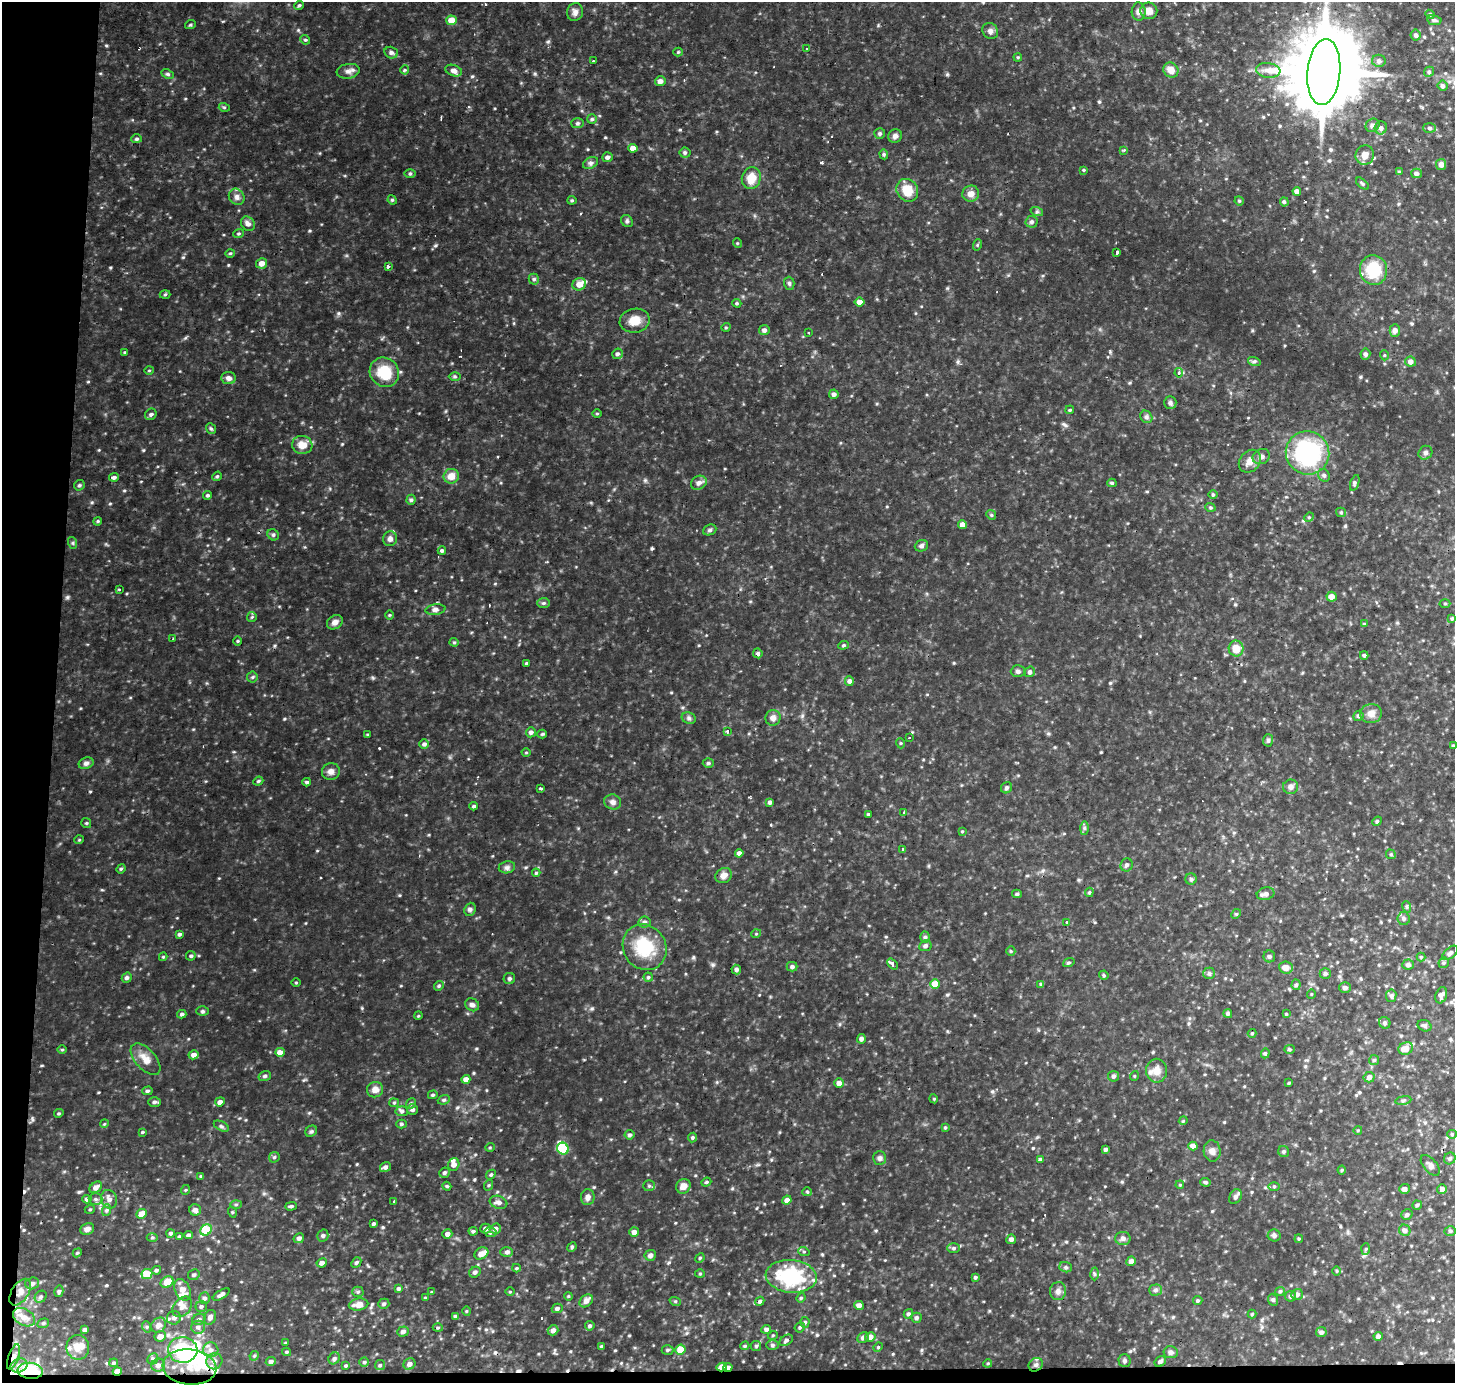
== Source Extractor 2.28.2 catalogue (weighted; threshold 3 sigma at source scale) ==
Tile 7 of 3 x 3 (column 1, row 3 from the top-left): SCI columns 168-1620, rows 249-1629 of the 4525 x 4500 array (HDU 1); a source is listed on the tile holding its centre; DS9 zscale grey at full resolution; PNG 1457 x 1385 px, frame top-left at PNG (2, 2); each listed source drawn as its Kron ellipse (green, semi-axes under 4 px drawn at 4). Shown black and unused: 5% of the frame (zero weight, under 2 of 3 exposures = <1% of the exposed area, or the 3 px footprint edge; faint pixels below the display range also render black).
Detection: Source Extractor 2.28.2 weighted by HDU 2 'WHT'; one run over the whole footprint, this tile lists its part. Background 0.0926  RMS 0.01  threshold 0.046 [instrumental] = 3 sigma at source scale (4.5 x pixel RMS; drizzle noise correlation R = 1.50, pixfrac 1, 0.05/0.05 arcsec/px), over >= 5 px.
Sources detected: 489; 4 inside a brighter object's white glare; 8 cosmic-ray / hot-pixel residue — neither listed nor drawn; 10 inside a brighter listed object's ellipse — not listed separately; the other 467 listed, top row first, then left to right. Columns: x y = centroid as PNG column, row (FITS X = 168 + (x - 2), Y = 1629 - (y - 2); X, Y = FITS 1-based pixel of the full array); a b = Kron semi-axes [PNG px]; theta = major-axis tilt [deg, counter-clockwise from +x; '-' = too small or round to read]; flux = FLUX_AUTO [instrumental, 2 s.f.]
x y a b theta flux
299 5 5 4 - 1.3
1149 11 8 8 - 7.4
575 12 9 8 - 4.1
1139 12 9 7 89 4.2
1430 14 4 4 - 1.3
451 20 5 5 - 12
1434 20 7 5 -10 2.3
190 25 5 3 - 1.2
990 31 8 7 - 3.9
1416 35 5 5 - 2.6
305 40 5 4 - 1.2
807 49 3 2 - 1.6
678 52 4 4 - 1.1
391 53 7 5 -16 2.4
1018 57 4 3 - 0.92
593 61 3 2 - 3
1379 61 7 6 - 3
405 70 4 4 - 1.1
1171 70 8 7 - 7.7
1268 70 12 7 -7 6.6
348 71 11 7 9 4.3
454 71 8 5 -20 4.3
1324 72 33 16 85 11000
1429 72 5 4 - 1.5
168 74 6 4 -26 1.6
660 81 5 5 - 4.9
1443 86 5 5 - 2.5
224 107 5 3 - 1
592 119 5 5 - 1.5
577 123 6 5 - 1.8
1372 125 7 6 - 2.9
1381 128 6 6 - 3.4
1430 128 6 5 - 2.3
880 134 5 5 - 2
895 136 7 6 - 3.1
137 139 5 4 - 1.6
633 148 4 4 - 6.6
1124 150 3 3 - 1.4
685 153 5 5 - 1.5
884 154 5 4 - 1.4
1365 155 10 9 - 8.3
607 157 5 5 - 2.5
591 163 8 5 26 2.5
1441 164 5 5 - 4.7
1084 170 4 4 - 0.94
1399 172 4 4 - 1.1
410 173 5 3 - 1.3
1416 173 5 5 - 3
751 178 11 9 71 13
1362 184 8 4 -39 1.5
907 190 12 10 -54 16
1297 191 4 4 - 4.6
971 194 8 8 - 6
237 197 8 7 - 3.7
392 200 5 4 - 1.2
572 200 4 4 - 1.1
1239 201 5 4 - 1.2
1284 202 4 4 - 1.9
1037 212 6 4 -18 1.6
627 221 6 5 - 1.8
1032 222 6 6 - 2.3
248 224 8 6 -50 4.2
239 234 5 3 - 1.3
737 243 5 3 - 0.87
977 245 6 3 72 1.1
230 253 4 4 - 1.1
1117 253 4 3 - 2.6
262 263 5 5 - 6.7
388 266 3 3 - 10
1373 270 15 13 -82 33
534 279 5 5 - 1.8
789 283 6 5 - 1.7
579 284 7 6 - 8.1
165 294 5 3 - 1.1
860 302 5 4 - 6.8
737 303 4 4 - 1.2
635 321 15 12 10 12
726 327 5 3 - 0.92
764 330 5 5 - 2.8
1395 330 6 5 - 4.1
809 332 2 2 - 0.97
125 352 4 3 - 1.2
617 354 5 5 - 2.2
1365 354 5 5 - 2.6
1384 355 5 3 - 0.9
1254 361 6 4 -17 1.7
1410 362 5 5 - 4.5
149 370 5 3 - 0.8
384 372 15 14 - 28
1179 373 5 4 - 3.1
455 377 6 4 -1 1.4
229 378 7 6 - 3.8
834 394 5 4 - 3
1170 403 6 6 - 2.5
1070 410 4 3 - 1.1
151 414 6 5 - 2.2
597 414 5 3 - 0.89
1146 417 7 5 -47 2.1
211 428 6 4 -52 1.4
302 445 10 9 - 9.6
1307 453 22 21 - 110
1425 453 7 6 - 2.6
1261 457 9 7 23 3.8
1250 461 12 10 49 7.5
1324 475 6 5 - 2.2
217 476 5 4 - 1.4
451 476 7 7 - 9.8
114 477 5 4 - 2.6
699 483 8 6 28 3.5
1112 483 4 4 - 1.3
1355 483 8 4 72 1.8
79 485 6 4 43 1.5
208 495 4 4 - 1.4
1213 495 5 3 - 1
411 500 5 4 - 1.8
1210 507 5 3 - 1.2
1341 512 5 4 - 1.3
991 515 5 4 - 1.3
1309 517 5 4 - 1.1
98 521 4 3 - 1
962 525 4 4 - 5.9
710 530 7 5 22 1.8
273 535 6 5 - 1.7
390 539 7 7 - 3.8
73 543 6 4 -72 1.3
921 546 7 5 22 2.4
442 551 4 3 - 1.8
119 589 4 2 - 0.91
1331 597 5 5 - 6.7
544 603 6 5 - 1.6
1445 603 5 3 - 1.1
435 609 10 5 7 3.4
390 615 5 3 - 0.88
252 617 5 5 - 1.4
1452 618 4 3 - 1.3
335 622 8 6 34 4.6
1364 624 4 4 - 0.98
173 638 3 2 - 0.83
238 641 5 3 - 0.92
454 642 4 4 - 1.1
843 645 5 4 - 1.3
1236 649 8 7 - 12
758 653 5 4 - 2.5
1364 655 4 4 - 1.6
527 663 4 3 - 1.5
1018 671 7 6 - 2.3
1030 672 5 5 - 2.6
252 677 5 5 - 1.5
849 681 5 4 - 3.2
1371 713 11 9 8 6.4
1358 716 5 4 - 1.9
689 718 7 5 -22 2.2
773 718 8 7 - 4.2
728 731 4 4 - 2.6
531 732 5 5 - 2.8
368 734 4 3 - 0.87
542 734 4 4 - 1.1
909 738 3 3 - 5.2
1268 740 6 5 - 1.7
900 743 5 3 - 0.91
424 744 5 4 - 2.4
1453 746 4 4 - 1.2
526 752 4 3 - 0.75
86 763 7 5 18 3.2
708 763 5 4 - 1.4
331 771 9 8 - 4.4
258 781 5 4 - 1.3
307 782 4 3 - 1.5
1291 787 7 7 - 3.8
540 788 3 2 - 1.7
1006 788 6 5 - 2.1
613 802 8 7 - 3.9
770 802 4 4 - 2.6
474 806 4 3 - 1.5
904 812 3 3 - 1.3
868 814 3 3 - 1
1377 821 5 4 - 1.2
86 823 5 5 - 1.2
1084 828 7 4 90 1.7
962 831 4 3 - 0.88
79 840 5 3 - 0.85
902 849 3 3 - 1.8
739 853 4 4 - 3.8
1391 854 5 4 - 1.5
1127 865 6 6 - 2.3
507 867 8 6 10 2.8
121 869 5 4 - 1.2
536 873 4 3 - 1.2
724 875 9 7 30 5.7
1191 879 5 5 - 1.7
1089 892 5 4 - 1.3
1017 894 5 4 - 1.5
1265 894 9 6 14 3.4
1407 907 6 4 -72 1.4
470 909 7 5 69 2.2
1236 914 5 4 - 1.1
1404 919 6 6 - 2.5
644 922 6 5 - 2.7
1067 923 3 2 - 1.5
179 934 4 4 - 1.8
756 934 5 3 - 0.82
925 937 5 5 - 1.8
925 946 6 5 - 2.7
645 947 23 21 -55 40
1011 951 5 4 - 1.2
1450 953 9 5 41 2.4
191 956 5 4 - 1.6
1269 956 6 6 - 2.2
163 957 4 4 - 0.92
1421 957 4 4 - 1
1069 963 6 3 20 1.2
1444 963 5 5 - 1.6
892 964 6 4 -50 3.7
1408 965 5 5 - 2.7
792 967 5 5 - 2.3
1286 968 7 6 - 7.3
736 969 5 5 - 2.8
1209 973 6 5 - 1.9
1325 974 5 5 - 2.4
1104 975 5 4 - 1.3
648 977 4 4 - 1.4
127 978 5 5 - 2.5
509 978 6 5 - 2.3
296 983 4 3 - 0.89
935 984 5 4 - 14
1041 984 4 4 - 1.4
1296 985 5 4 - 1.6
439 986 5 4 - 1.3
1345 988 6 5 - 3
1311 994 5 3 - 0.79
1441 995 8 5 71 4.6
1391 996 6 5 - 2
472 1005 7 6 - 3.2
202 1011 6 4 0 1.5
182 1014 4 4 - 1.8
1228 1014 4 4 - 1.8
1286 1014 4 3 - 0.92
418 1016 4 3 - 0.9
1385 1023 6 5 - 2.1
1424 1026 7 5 -23 2.3
1252 1033 4 4 - 1
861 1039 4 4 - 3
1289 1049 5 4 - 1.4
1406 1049 7 6 - 9.2
62 1050 5 3 - 1
280 1052 5 4 - 7.5
1265 1053 5 4 - 1.4
194 1055 5 4 - 4.3
146 1059 19 10 -48 10
1374 1060 5 5 - 1.5
1157 1071 12 10 -81 8.1
265 1076 6 5 - 2
1113 1076 5 5 - 2.1
1134 1076 5 3 - 0.85
1369 1077 5 5 - 3.7
466 1079 4 4 - 6.7
839 1083 5 4 - 4.7
1289 1083 3 2 - 1
375 1090 8 7 - 6.2
147 1091 5 4 - 1.8
433 1095 5 4 - 1.3
934 1099 4 3 - 0.87
444 1100 6 4 20 1.6
1403 1100 8 4 9 1.8
154 1102 6 5 - 2.2
220 1102 5 4 - 4.9
394 1103 5 4 - 1.2
411 1104 6 4 52 1.6
413 1109 5 5 - 2.1
402 1111 6 5 - 2.8
59 1113 5 3 - 1.1
1183 1121 4 3 - 0.92
104 1124 4 3 - 0.81
401 1124 5 4 - 1.6
221 1126 8 4 -27 2
945 1127 4 3 - 1.2
1358 1130 4 3 - 0.83
311 1131 6 5 - 1.6
142 1132 3 3 - 1
1452 1134 4 4 - 1.1
630 1135 5 4 - 2.2
692 1138 5 4 - 1.5
1193 1146 4 4 - 6.6
490 1147 5 3 - 0.93
563 1149 6 5 - 74
1105 1149 4 3 - 1.9
1212 1151 11 8 -84 4.8
1284 1152 6 5 - 2.1
274 1157 6 5 - 1.5
880 1158 7 6 - 2.8
1450 1158 6 5 - 2.1
1040 1159 4 4 - 1.7
454 1165 6 5 - 5.9
1430 1165 12 6 -49 4.1
385 1167 5 5 - 3
1342 1170 4 4 - 1
444 1173 5 5 - 2
491 1175 5 4 - 1.5
201 1176 4 4 - 1.3
706 1182 5 4 - 1.3
1206 1182 5 4 - 1.5
489 1185 5 3 - 1.1
1180 1185 4 3 - 0.83
447 1186 4 4 - 1.2
649 1186 6 5 - 1.9
683 1186 8 6 46 6.5
1274 1186 6 4 1 1.3
96 1187 7 5 38 5
1404 1189 5 5 - 3.3
1442 1189 5 5 - 5.5
185 1190 5 3 - 0.87
807 1192 5 4 - 1.1
588 1197 8 6 83 3.9
1235 1197 8 6 59 2.7
87 1199 4 4 - 3
95 1199 7 6 - 2.4
109 1199 9 7 -70 5.1
787 1200 5 4 - 5.4
394 1202 3 2 - 1.1
498 1202 9 6 -18 4.4
236 1204 6 4 2 1.3
1417 1205 5 4 - 1.4
291 1206 5 3 - 1.7
90 1209 5 3 - 0.94
107 1210 6 4 71 1.5
195 1210 6 5 - 4.2
232 1212 5 3 - 0.97
142 1214 5 4 - 10
1407 1215 6 5 - 2.2
374 1224 4 3 - 1.8
87 1229 7 5 22 4
485 1229 5 5 - 3.1
495 1229 6 5 - 4.2
206 1230 6 5 - 38
1405 1230 6 5 - 2.9
473 1231 4 4 - 1.8
1450 1231 6 5 - 1.7
490 1232 6 5 - 2.5
634 1232 5 4 - 4.4
170 1233 4 4 - 1.7
447 1234 5 4 - 3.9
189 1235 4 4 - 2.8
1274 1235 6 6 - 2.3
323 1236 6 5 - 2.1
152 1237 5 3 - 1.2
179 1237 4 3 - 1.3
299 1238 5 4 - 2.9
1123 1238 7 6 - 3.2
1011 1239 5 4 - 3.2
1299 1239 4 3 - 1
572 1247 5 4 - 1.3
954 1248 6 5 - 2
1366 1249 6 4 88 1.3
507 1252 6 5 - 2.8
804 1252 6 3 -19 1.1
77 1253 5 3 - 1
481 1253 7 5 29 6.2
650 1255 6 5 - 4.1
700 1258 5 4 - 1.2
1131 1261 5 4 - 4.3
322 1263 5 4 - 3.7
356 1263 6 4 49 1.6
1066 1267 6 5 - 1.8
517 1268 4 4 - 1.1
156 1270 5 4 - 1.9
1337 1271 5 3 - 0.92
475 1272 6 5 - 2.8
147 1274 5 5 - 19
700 1274 5 3 - 0.94
1094 1274 6 4 -89 1.5
194 1275 6 5 - 1.9
791 1276 25 16 -5 75
975 1277 4 4 - 1.7
167 1282 7 5 34 12
32 1283 7 6 - 3.1
398 1288 4 4 - 1.4
182 1290 11 7 -64 8.7
1155 1290 6 5 - 2.2
59 1291 6 4 76 1.6
1058 1291 9 8 - 4.1
1280 1291 5 4 - 1.3
20 1292 15 8 58 7.7
358 1292 5 5 - 1.6
431 1292 4 2 - 0.72
510 1292 4 3 - 0.84
1297 1294 6 5 - 3.4
221 1295 9 4 31 3.7
568 1296 4 3 - 0.9
1291 1296 5 5 - 2.1
41 1297 6 5 - 2
204 1298 5 5 - 2.4
425 1298 3 3 - 0.94
801 1298 5 4 - 1.3
1273 1300 6 5 - 1.7
586 1301 7 5 41 4.5
675 1301 6 3 -18 1.2
760 1301 5 4 - 2.2
1198 1301 4 4 - 1.4
384 1304 6 5 - 2
359 1305 10 6 8 9.2
859 1305 5 4 - 4.5
201 1306 5 5 - 2
182 1307 11 8 48 5.6
557 1308 5 4 - 2.7
466 1311 5 3 - 0.85
908 1314 5 4 - 1.9
1252 1314 4 4 - 0.98
455 1316 4 4 - 1.3
24 1317 12 8 -31 9.2
210 1317 7 6 - 4
174 1318 7 6 - 2.8
916 1318 5 5 - 2.6
199 1319 6 5 - 2.3
805 1322 5 4 - 1.5
43 1323 6 4 21 1.6
159 1325 8 6 44 5.4
590 1326 5 4 - 1.9
147 1327 6 3 -72 1.2
198 1327 7 6 - 3
800 1327 5 4 - 1.4
438 1328 5 3 - 1.1
766 1329 5 4 - 3.1
85 1330 4 3 - 2.4
553 1330 5 5 - 3.8
403 1331 6 5 - 3.4
1321 1332 5 5 - 2.9
773 1335 5 3 - 0.91
160 1336 6 5 - 7.1
1378 1336 4 4 - 3.1
870 1337 5 5 - 5.8
863 1338 6 5 - 3.3
786 1340 7 5 33 2.2
286 1343 4 3 - 1.1
772 1345 6 5 - 1.9
601 1346 4 3 - 1.2
745 1346 5 3 - 1.3
756 1346 5 5 - 1.5
78 1347 12 11 - 9.9
878 1347 5 4 - 1.2
680 1349 5 5 - 15
183 1350 15 13 -6 56
211 1350 8 7 - 4.5
668 1350 6 4 2 1.6
286 1352 4 4 - 1.2
1171 1352 7 6 - 2.7
254 1356 5 4 - 1.2
13 1357 13 5 71 4.9
334 1358 6 5 - 2.1
153 1359 6 5 - 1.8
214 1361 8 7 - 4.9
1125 1361 6 6 - 2.1
1160 1361 6 5 - 2.6
271 1362 5 4 - 3.2
364 1362 4 4 - 1.5
114 1363 4 3 - 1.3
988 1363 4 3 - 0.95
409 1364 6 5 - 4.1
158 1365 7 6 - 3.9
346 1365 3 3 - 1.2
380 1365 5 5 - 1.5
1036 1365 8 6 41 3.4
19 1366 9 6 23 4.9
189 1367 27 17 -5 24
722 1367 5 4 - 8.4
728 1367 4 4 - 3.7
30 1371 13 8 -6 47
117 1372 4 4 - 7.3
Overlapping masked pixels (flux is a lower limit): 7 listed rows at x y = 1324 72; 20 1292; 13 1357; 722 1367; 728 1367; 30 1371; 117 1372
Unlisted compact peaks at least as high as the median listed source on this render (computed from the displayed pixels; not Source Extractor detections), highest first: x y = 338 313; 228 265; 284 719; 436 245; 298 30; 143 450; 713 965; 947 74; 183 257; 652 548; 693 957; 1099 102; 342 444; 535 74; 379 748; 680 130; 373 678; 106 45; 1065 425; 309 231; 548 42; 592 1008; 110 504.